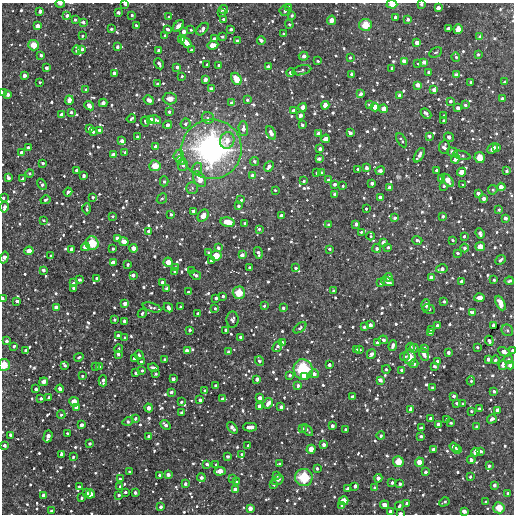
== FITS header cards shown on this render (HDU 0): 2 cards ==
NAXIS1  =                  512
NAXIS2  =                  512

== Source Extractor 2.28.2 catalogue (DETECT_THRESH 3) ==
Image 512 x 512 px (HDU 0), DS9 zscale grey, 1 PNG px = 1 image px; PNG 516 x 516 px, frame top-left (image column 1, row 512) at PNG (2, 3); each listed source drawn as its Kron ellipse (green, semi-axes under 4 px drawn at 4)
Background 3350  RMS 140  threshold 432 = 3 sigma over >= 5 px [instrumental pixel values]
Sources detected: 865; of the 865, the 500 brightest by FLUX_AUTO listed and drawn (365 fainter detections omitted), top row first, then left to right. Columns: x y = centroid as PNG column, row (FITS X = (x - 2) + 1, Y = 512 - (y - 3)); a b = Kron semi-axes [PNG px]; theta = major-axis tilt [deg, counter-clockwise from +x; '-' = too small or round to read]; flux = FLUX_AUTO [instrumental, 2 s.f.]
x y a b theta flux
60 4 5 3 - 1.7e+04
125 4 4 3 - 4.3e+04
392 4 5 4 - 1.2e+05
421 4 3 3 - 2.4e+04
289 7 3 3 - 2.9e+04
438 8 4 4 - 5.9e+04
223 9 4 4 - 2.4e+04
40 11 4 3 - 5.4e+04
285 11 5 5 - 3.0e+04
222 12 3 3 - 2.7e+04
118 13 3 3 - 4.1e+04
67 15 4 3 - 3.4e+04
132 15 3 3 - 2.2e+04
292 15 4 4 - 2.6e+04
169 17 4 3 - 1.8e+04
395 17 3 3 - 3.5e+04
223 19 3 3 - 1.8e+04
408 19 3 3 - 3.6e+04
75 20 4 3 - 1.9e+04
331 20 5 4 - 8.9e+04
83 22 4 3 - 3.2e+04
289 24 4 4 - 1.8e+04
136 25 3 3 - 1.8e+04
365 25 6 6 - 2.0e+05
38 26 4 4 - 7.7e+04
178 26 7 4 48 4.5e+04
111 29 3 3 - 1.9e+04
168 29 4 3 - 2.7e+04
202 29 7 4 47 3.9e+04
231 29 3 3 - 3.0e+04
448 29 4 3 - 3.2e+04
458 29 5 4 - 1.2e+05
191 30 3 3 - 1.8e+04
184 31 4 3 - 6.0e+04
283 33 3 3 - 1.7e+04
165 35 4 3 - 2.2e+04
82 36 4 3 - 1.7e+04
222 37 4 4 - 2.1e+04
480 37 4 4 - 4.8e+04
214 38 3 3 - 2.2e+04
182 40 4 3 - 6.9e+04
237 40 3 3 - 2.1e+04
261 40 4 3 - 3.5e+04
186 42 7 3 -49 1.1e+05
417 42 4 4 - 6.4e+04
33 45 5 5 - 1.5e+05
213 45 5 4 - 1.2e+05
117 47 3 3 - 3.8e+04
82 49 3 3 - 2.9e+04
77 50 5 3 - 4.2e+04
159 50 3 3 - 5.2e+04
191 50 3 3 - 2.5e+04
436 52 7 4 28 1.7e+04
478 54 3 3 - 2.1e+04
41 55 3 3 - 3.4e+04
304 56 5 4 - 3.9e+04
456 57 4 3 - 2.5e+04
350 58 4 3 - 2.0e+04
318 61 3 3 - 2.0e+04
404 61 4 3 - 6.9e+04
424 62 4 3 - 4.6e+04
418 63 3 3 - 1.7e+04
159 64 5 3 - 4.3e+04
207 64 3 3 - 2.1e+04
219 65 3 3 - 3.3e+04
177 67 3 3 - 2.8e+04
268 67 3 3 - 4.7e+04
46 68 3 3 - 4.0e+04
392 68 3 3 - 2.9e+04
302 70 10 4 15 2.4e+04
291 72 4 4 - 4.5e+04
429 72 3 3 - 4.2e+04
114 73 3 3 - 4.1e+04
352 74 3 3 - 3.0e+04
24 75 3 3 - 4.7e+04
456 75 4 3 - 5.4e+04
182 76 3 3 - 2.1e+04
236 79 6 4 -60 1.5e+05
205 80 4 3 - 6.0e+04
40 82 3 3 - 1.8e+04
471 82 3 3 - 2.8e+04
504 82 3 3 - 1.9e+04
158 84 3 3 - 2.9e+04
418 85 4 4 - 6.8e+04
211 89 4 4 - 4.9e+04
86 90 3 3 - 3.0e+04
434 90 4 3 - 4.8e+04
3 93 4 2 - 3.5e+04
8 94 4 3 - 4.9e+04
360 94 4 3 - 4.8e+04
400 95 4 3 - 5.4e+04
170 99 7 6 - 6.8e+04
503 99 3 3 - 4.5e+04
69 100 5 4 - 5.8e+04
149 100 5 3 - 7.3e+04
247 100 3 3 - 1.8e+04
450 101 4 3 - 2.7e+04
103 103 4 3 - 5.1e+04
232 103 3 3 - 3.6e+04
325 105 4 4 - 7.7e+04
370 105 3 3 - 2.7e+04
465 105 4 3 - 2.4e+04
89 106 5 4 - 8.2e+04
303 107 4 4 - 7.8e+04
375 107 4 4 - 1.0e+05
458 108 4 3 - 5.1e+04
384 109 4 4 - 9.7e+04
293 110 4 4 - 3.1e+04
71 112 4 3 - 2.8e+04
169 112 3 3 - 3.0e+04
426 113 6 4 -46 3.6e+04
62 115 4 4 - 8.0e+04
300 115 4 3 - 4.8e+04
444 116 3 3 - 2.0e+04
208 118 6 5 - 3.0e+04
131 119 5 3 - 2.1e+04
151 119 4 4 - 3.1e+04
155 120 6 4 -16 3.9e+04
145 121 5 4 - 1.8e+04
444 121 3 3 - 4.0e+04
186 124 5 4 - 3.0e+04
168 125 4 4 - 6.4e+04
302 125 3 3 - 3.4e+04
90 128 4 4 - 6.2e+04
243 129 7 5 -87 5.5e+04
99 130 4 3 - 3.0e+04
93 132 3 3 - 2.4e+04
271 133 7 4 -63 6.9e+04
350 133 4 3 - 4.5e+04
319 134 4 4 - 8.4e+04
429 136 3 3 - 2.9e+04
137 137 3 3 - 2.5e+04
449 137 5 3 - 5.3e+04
326 139 4 4 - 7.4e+04
402 140 8 3 -58 1.8e+04
122 141 4 4 - 5.8e+04
227 141 8 7 - 8.6e+04
28 147 3 3 - 3.0e+04
156 147 4 4 - 6.4e+04
444 147 7 5 82 4.6e+04
496 147 3 3 - 3.1e+04
492 148 6 4 45 7.9e+04
211 149 30 29 - 2.7e+06
320 149 3 3 - 4.0e+04
125 152 3 3 - 2.4e+04
453 152 6 4 -37 4.3e+04
22 153 4 3 - 5.0e+04
113 155 4 3 - 6.3e+04
419 155 8 3 59 5.4e+04
462 155 9 4 -14 1.8e+04
179 156 6 5 - 4.8e+04
480 157 6 5 - 9.3e+04
319 159 4 3 - 3.5e+04
455 159 4 3 - 4.8e+04
181 160 4 4 - 3.2e+04
254 161 4 4 - 2.7e+04
43 163 4 3 - 2.8e+04
183 165 5 5 - 2.6e+04
155 166 6 5 - 1.5e+05
269 166 6 4 49 4.9e+04
366 168 4 3 - 3.6e+04
197 169 6 5 - 2.1e+04
358 169 3 3 - 2.5e+04
77 170 3 3 - 3.3e+04
437 170 3 3 - 3.6e+04
380 171 4 3 - 4.2e+04
506 171 4 4 - 2.1e+04
462 172 4 4 - 1.0e+05
29 173 4 4 - 2.4e+04
317 173 3 3 - 1.7e+04
322 173 4 3 - 2.0e+04
252 175 4 4 - 2.3e+04
84 176 4 3 - 4.2e+04
8 178 4 3 - 5.5e+04
22 178 3 3 - 1.9e+04
200 179 8 5 -60 1.3e+05
441 179 4 3 - 3.9e+04
328 180 4 3 - 2.5e+04
448 180 8 4 -48 1.1e+05
164 181 5 4 - 2.2e+04
304 181 3 3 - 2.4e+04
372 183 3 3 - 3.8e+04
42 184 6 4 -56 2.2e+04
335 184 3 3 - 3.4e+04
463 185 3 3 - 1.7e+04
343 186 3 3 - 2.0e+04
444 186 3 3 - 2.1e+04
390 187 4 4 - 6.2e+04
501 187 4 4 - 7.8e+04
192 188 6 5 - 2.1e+04
275 190 3 3 - 1.7e+04
493 190 5 4 - 1.9e+04
68 192 4 3 - 3.4e+04
478 193 4 3 - 4.4e+04
335 194 3 3 - 4.4e+04
93 197 4 4 - 2.7e+04
380 197 3 3 - 3.6e+04
3 198 3 3 - 2.8e+04
484 198 4 3 - 4.2e+04
162 199 6 4 49 2.1e+04
45 200 5 3 - 2.6e+04
241 200 3 3 - 1.7e+04
238 206 3 3 - 2.9e+04
4 207 5 3 - 5.0e+04
87 209 5 3 - 2.3e+04
366 209 3 3 - 2.0e+04
499 210 3 3 - 1.9e+04
194 211 4 3 - 4.7e+04
171 214 3 3 - 2.1e+04
203 216 6 4 52 9.7e+04
281 216 4 3 - 5.6e+04
443 216 3 3 - 2.4e+04
112 217 4 3 - 2.1e+04
395 218 4 3 - 2.6e+04
505 218 4 3 - 4.5e+04
43 220 3 3 - 1.7e+04
228 222 7 4 -11 1.5e+05
245 223 3 3 - 2.6e+04
328 224 3 3 - 2.0e+04
356 224 4 3 - 4.9e+04
259 229 4 3 - 2.1e+04
149 231 3 3 - 4.4e+04
361 232 3 3 - 2.3e+04
480 233 5 3 - 4.2e+04
371 236 4 3 - 2.0e+04
464 236 3 3 - 1.8e+04
117 238 4 3 - 5.4e+04
417 240 5 3 - 3.0e+04
453 240 3 3 - 1.8e+04
124 242 4 4 - 1.1e+05
383 242 4 3 - 5.6e+04
92 243 7 6 - 2.4e+05
85 247 4 4 - 1.0e+05
388 247 3 3 - 2.3e+04
480 247 4 4 - 1.2e+05
133 248 4 4 - 9.3e+04
218 248 4 3 - 3.7e+04
377 248 4 4 - 3.4e+04
465 248 4 4 - 2.8e+04
72 249 4 4 - 7.5e+04
113 249 3 3 - 2.9e+04
329 249 4 3 - 2.1e+04
29 251 4 4 - 1.1e+05
209 252 3 3 - 1.8e+04
258 253 6 3 -74 4.3e+04
457 253 3 3 - 2.1e+04
242 255 4 4 - 5.7e+04
51 256 3 3 - 2.1e+04
216 256 5 5 - 1.6e+05
4 258 6 4 72 6.7e+04
500 260 5 3 - 2.9e+04
211 261 3 3 - 4.1e+04
168 262 5 4 - 1.2e+05
113 263 4 4 - 8.5e+04
128 264 3 3 - 2.5e+04
176 268 4 3 - 5.5e+04
250 268 3 3 - 2.6e+04
296 268 3 3 - 2.4e+04
442 269 6 3 12 4.5e+04
43 270 3 3 - 3.9e+04
175 271 3 3 - 2.8e+04
191 271 4 3 - 2.2e+04
133 275 4 3 - 4.4e+04
196 275 6 3 -31 3.8e+04
388 277 4 4 - 4.3e+04
431 277 4 4 - 5.7e+04
97 278 4 3 - 3.9e+04
79 280 3 3 - 3.0e+04
494 280 3 3 - 2.0e+04
387 281 7 4 -15 6.9e+04
462 281 4 3 - 4.9e+04
509 281 4 3 - 2.6e+04
162 282 4 4 - 5.4e+04
73 283 3 3 - 2.3e+04
381 283 3 3 - 2.9e+04
74 288 3 3 - 3.1e+04
167 289 4 3 - 4.2e+04
334 291 3 3 - 2.8e+04
188 292 3 3 - 2.1e+04
239 293 6 6 - 1.9e+05
223 296 3 3 - 2.7e+04
216 298 3 3 - 3.1e+04
479 298 5 4 - 9.4e+04
3 299 4 2 - 4.1e+04
17 301 3 3 - 3.4e+04
444 301 3 3 - 2.0e+04
125 303 3 3 - 5.1e+04
500 303 8 4 -65 1.1e+05
426 305 6 4 89 5.1e+04
264 306 3 3 - 1.9e+04
56 307 4 4 - 5.6e+04
152 307 9 4 -17 2.6e+04
180 307 3 3 - 2.4e+04
168 308 5 3 - 7.7e+04
215 308 3 3 - 1.9e+04
283 308 3 3 - 3.2e+04
429 309 6 5 - 2.4e+04
142 313 5 3 - 2.0e+04
472 313 4 4 - 5.7e+04
198 314 3 3 - 4.7e+04
115 320 3 3 - 2.2e+04
232 320 8 6 86 3.5e+04
124 321 3 3 - 4.2e+04
370 325 4 3 - 4.9e+04
437 325 3 3 - 2.6e+04
493 325 4 3 - 4.4e+04
364 327 3 3 - 2.3e+04
300 328 7 4 38 2.0e+04
431 329 3 3 - 2.2e+04
190 330 3 3 - 2.7e+04
226 330 3 3 - 2.8e+04
507 330 6 5 - 2.3e+04
430 333 3 3 - 2.3e+04
118 336 4 3 - 4.9e+04
241 337 3 3 - 3.9e+04
125 338 3 3 - 2.3e+04
383 340 4 3 - 2.9e+04
6 341 3 3 - 4.0e+04
489 341 5 4 - 3.4e+04
282 342 3 3 - 3.4e+04
378 343 4 4 - 6.6e+04
393 345 5 3 - 3.8e+04
14 346 3 3 - 3.4e+04
277 346 6 3 50 3.2e+04
410 347 4 4 - 2.2e+04
477 347 3 3 - 1.8e+04
414 348 4 4 - 2.4e+04
424 348 3 3 - 2.6e+04
119 349 4 4 - 1.8e+04
356 349 3 3 - 2.1e+04
26 350 3 3 - 2.5e+04
360 350 3 3 - 2.1e+04
512 350 3 3 - 3.0e+04
187 351 4 4 - 7.0e+04
228 352 3 3 - 2.6e+04
448 352 3 3 - 3.5e+04
504 352 6 4 -28 7.0e+04
118 354 3 3 - 3.0e+04
371 354 5 4 - 4.4e+04
424 354 6 4 -64 5.4e+04
139 355 4 3 - 2.2e+04
405 356 5 4 - 2.0e+04
79 357 5 3 - 1.8e+04
410 357 8 6 -82 1.2e+05
134 359 3 3 - 4.6e+04
165 359 3 3 - 2.3e+04
488 359 3 3 - 4.3e+04
508 359 4 4 - 1.9e+04
495 360 4 4 - 2.2e+04
141 361 3 3 - 3.1e+04
259 361 5 4 - 2.5e+04
437 361 3 3 - 2.4e+04
414 364 4 4 - 2.8e+04
4 365 6 5 - 1.9e+05
329 365 3 3 - 3.8e+04
503 365 5 3 - 4.8e+04
510 365 4 4 - 4.8e+04
65 366 4 3 - 1.8e+04
96 367 3 3 - 1.7e+04
100 367 3 3 - 2.2e+04
434 367 3 3 - 3.5e+04
153 368 5 3 - 3.2e+04
386 369 4 3 - 2.2e+04
303 370 10 9 - 5.1e+05
402 370 4 3 - 3.7e+04
142 371 3 3 - 1.9e+04
136 373 3 3 - 3.5e+04
156 374 3 3 - 1.8e+04
314 374 4 4 - 5.1e+04
290 375 3 3 - 3.4e+04
82 376 3 3 - 1.7e+04
304 376 4 3 - 6.0e+04
173 379 3 3 - 4.1e+04
257 379 4 3 - 5.6e+04
380 380 4 3 - 5.3e+04
103 381 6 3 -89 3.5e+04
471 381 4 4 - 2.0e+04
44 382 4 4 - 8.2e+04
215 385 3 3 - 2.2e+04
298 385 4 4 - 3.4e+04
432 387 3 3 - 1.8e+04
36 389 4 3 - 3.4e+04
60 389 4 3 - 6.4e+04
205 391 4 3 - 2.8e+04
494 391 3 3 - 2.4e+04
171 392 3 3 - 3.1e+04
454 396 3 3 - 2.7e+04
49 397 3 3 - 3.7e+04
352 397 3 3 - 4.8e+04
41 398 3 3 - 2.8e+04
259 398 4 3 - 5.6e+04
223 399 4 3 - 5.0e+04
200 400 3 3 - 2.9e+04
74 402 5 4 - 7.7e+04
181 402 4 3 - 1.9e+04
268 403 6 4 60 5.9e+04
457 403 3 3 - 2.9e+04
463 404 3 3 - 2.9e+04
260 406 4 4 - 7.5e+04
281 407 4 3 - 4.2e+04
76 408 4 4 - 6.8e+04
149 408 4 4 - 6.8e+04
479 409 3 3 - 2.1e+04
410 410 4 3 - 5.0e+04
497 410 4 3 - 5.7e+04
471 411 3 3 - 1.7e+04
181 412 3 3 - 2.4e+04
61 415 4 4 - 2.5e+04
135 418 3 3 - 3.0e+04
431 418 3 3 - 3.2e+04
446 419 3 3 - 2.7e+04
492 419 5 3 - 3.9e+04
128 421 5 4 - 3.2e+04
451 423 3 3 - 1.9e+04
438 424 3 3 - 3.2e+04
81 425 4 3 - 5.0e+04
165 425 6 3 -43 4.5e+04
332 426 3 3 - 4.2e+04
250 427 7 4 -1 9.0e+04
477 427 3 3 - 3.1e+04
232 428 6 3 -49 5.7e+04
302 428 3 3 - 2.1e+04
421 428 3 3 - 3.7e+04
345 429 3 3 - 2.2e+04
307 430 7 3 -46 2.2e+04
67 433 3 3 - 1.7e+04
10 435 3 3 - 2.5e+04
48 436 6 3 74 7.3e+04
149 436 3 3 - 3.9e+04
381 436 4 4 - 2.5e+04
421 436 3 3 - 2.4e+04
90 443 3 3 - 2.6e+04
324 444 4 4 - 4.6e+04
5 445 3 3 - 3.4e+04
248 445 3 3 - 1.9e+04
455 447 6 4 -35 5.2e+04
311 449 4 4 - 1.0e+05
433 449 3 3 - 3.1e+04
458 450 4 3 - 4.2e+04
481 451 3 3 - 2.3e+04
475 452 4 4 - 8.2e+04
61 454 4 3 - 4.3e+04
242 454 3 3 - 2.0e+04
228 456 3 3 - 3.1e+04
73 457 3 2 - 2.3e+04
471 460 4 3 - 4.5e+04
398 462 5 5 - 1.7e+05
419 462 4 4 - 1.1e+05
207 464 4 3 - 3.1e+04
279 464 4 3 - 2.9e+04
216 465 3 3 - 3.2e+04
489 466 3 3 - 2.3e+04
317 468 3 3 - 2.2e+04
129 471 3 3 - 1.8e+04
220 471 5 4 - 1.1e+05
426 472 3 3 - 3.3e+04
168 474 4 3 - 5.3e+04
160 475 3 3 - 2.7e+04
277 476 4 3 - 2.2e+04
201 477 4 4 - 4.1e+04
304 477 9 8 - 3.7e+05
470 477 3 3 - 2.4e+04
233 478 3 3 - 1.8e+04
378 478 4 3 - 5.4e+04
120 479 3 3 - 2.6e+04
278 480 6 4 35 2.8e+04
237 482 3 3 - 1.8e+04
392 482 3 3 - 2.7e+04
185 484 3 3 - 3.9e+04
400 484 3 3 - 2.4e+04
273 485 3 3 - 1.8e+04
494 485 4 3 - 3.3e+04
79 486 3 3 - 2.0e+04
355 486 4 3 - 3.8e+04
120 487 4 3 - 2.1e+04
374 488 4 3 - 3.0e+04
235 489 4 3 - 4.7e+04
347 489 4 3 - 2.7e+04
125 492 3 3 - 2.4e+04
86 493 3 3 - 3.4e+04
135 493 3 3 - 3.1e+04
508 493 3 3 - 2.2e+04
90 494 5 4 - 1.2e+05
119 495 3 3 - 2.5e+04
43 496 4 3 - 5.7e+04
82 498 3 3 - 2.3e+04
344 501 5 4 - 1.1e+05
444 502 5 3 - 1.7e+04
486 502 3 3 - 2.1e+04
407 503 3 3 - 4.2e+04
385 505 4 4 - 7.5e+04
342 506 4 3 - 1.9e+04
399 506 4 3 - 2.5e+04
161 507 3 3 - 3.6e+04
250 508 4 4 - 7.4e+04
499 508 5 5 - 1.7e+05
52 511 4 3 - 4.3e+04
391 511 3 3 - 5.3e+04
464 511 4 3 - 5.6e+04
400 513 3 2 - 3.3e+04
At the frame edge (FLAGS 8, measured only in part): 12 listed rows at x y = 60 4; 125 4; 392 4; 421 4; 331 20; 3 93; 3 198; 4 258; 3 299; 512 350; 4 365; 400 513
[365 fainter detections neither listed nor drawn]

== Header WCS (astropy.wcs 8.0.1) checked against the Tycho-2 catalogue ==
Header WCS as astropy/WCSLIB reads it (CRVAL/CRPIX/CD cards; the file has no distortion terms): RA---TAN/DEC--TAN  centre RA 17:12:45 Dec +35:03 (258.19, +35.06 deg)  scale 3.52 arcsec/px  FOV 30.0' x 30.0'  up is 0 deg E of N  parity normal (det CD < 0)
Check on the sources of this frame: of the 60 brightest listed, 11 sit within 5.3 arcsec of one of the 11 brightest Tycho-2 stars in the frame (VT <= 12.16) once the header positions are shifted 1.86 arcsec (0.99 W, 1.57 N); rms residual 2.08 arcsec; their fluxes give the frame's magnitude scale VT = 24.57 - 2.5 log10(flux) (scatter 0.42 mag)
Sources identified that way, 11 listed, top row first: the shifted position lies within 5.3 arcsec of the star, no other Tycho-2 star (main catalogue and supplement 1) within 10.6 arcsec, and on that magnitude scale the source's flux lands within +1.5 / -3 mag of the star's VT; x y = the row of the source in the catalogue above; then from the Tycho-2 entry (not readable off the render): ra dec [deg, ICRS J2000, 3 dp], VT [Tycho-2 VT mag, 2 dp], TYC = Tycho-2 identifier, HIP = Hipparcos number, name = IAU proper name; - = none
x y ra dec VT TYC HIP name
365 25 258.057 +35.285 11.32 2599-917-1 - -
236 79 258.211 +35.232 11.85 2599-1799-1 - -
211 149 258.240 +35.165 7.84 2599-821-1 84225 -
155 166 258.308 +35.148 12.16 2599-1147-1 - -
92 243 258.383 +35.072 10.95 2599-1127-1 - -
216 256 258.235 +35.061 12.09 2599-867-1 - -
239 293 258.208 +35.024 11.17 2599-1215-1 - -
4 365 258.488 +34.954 11.80 2599-1706-1 - -
303 370 258.131 +34.949 9.67 2599-1716-1 - -
304 477 258.131 +34.844 9.84 2599-999-1 - -
499 508 257.899 +34.814 11.85 2599-925-1 - -